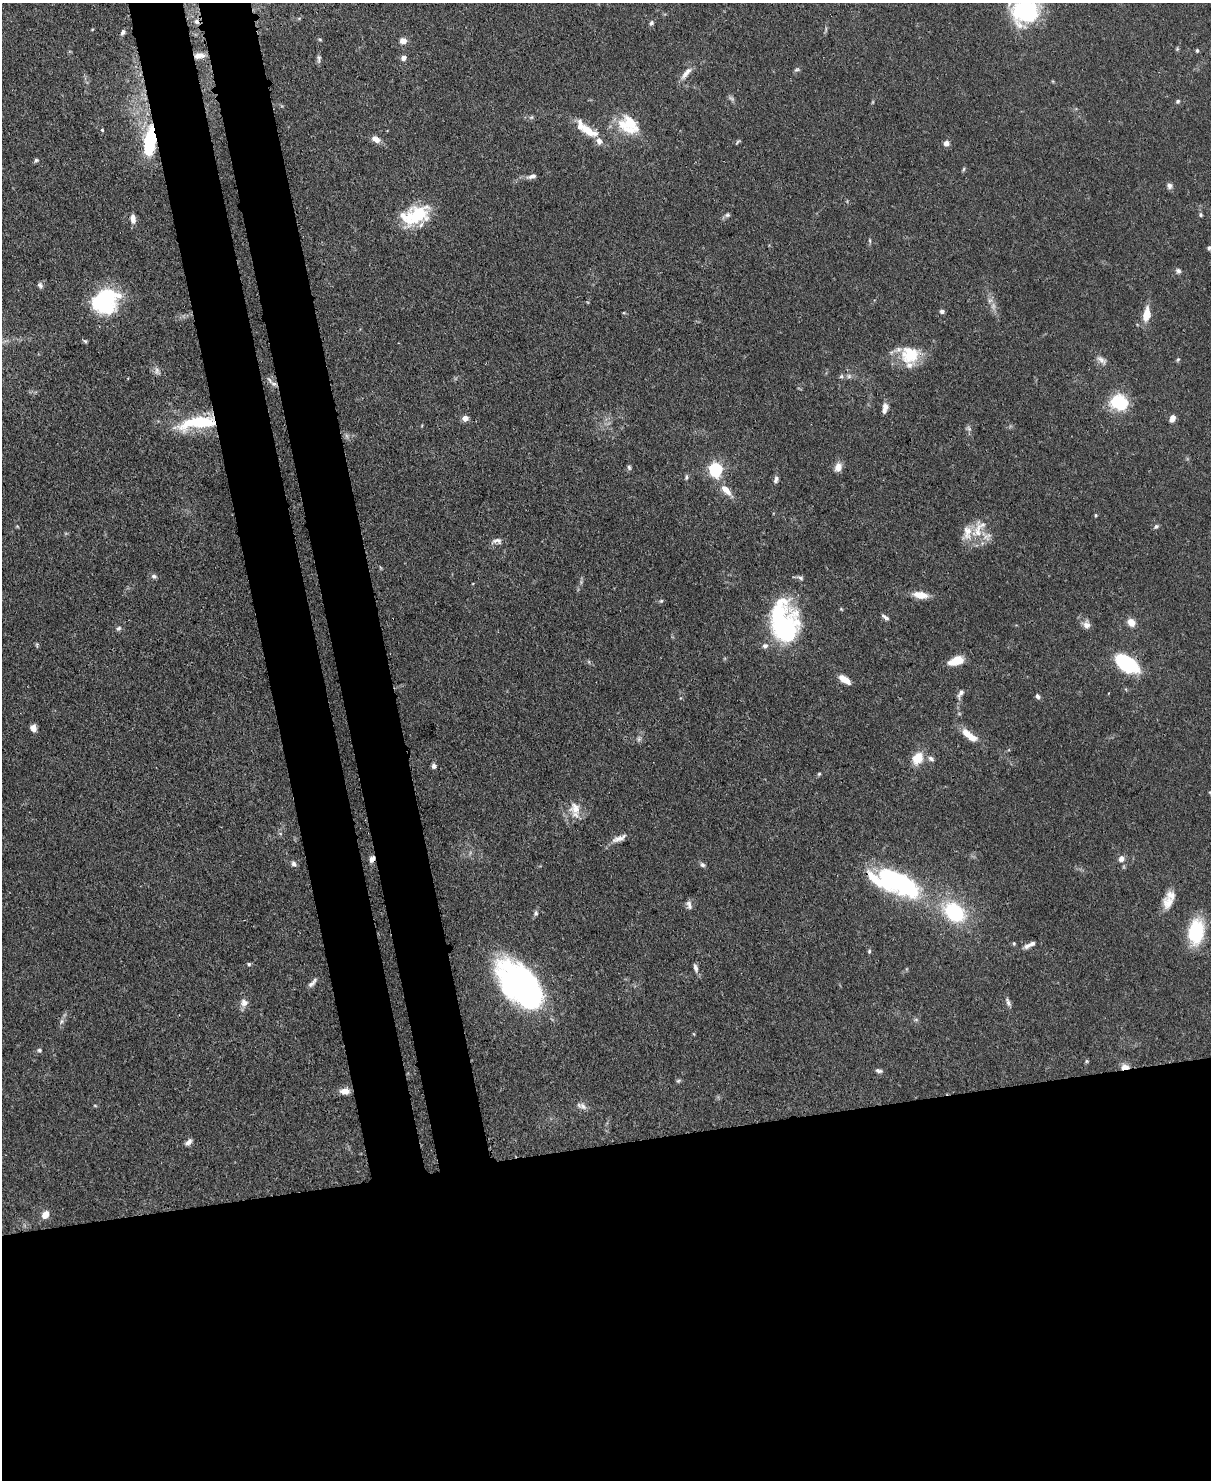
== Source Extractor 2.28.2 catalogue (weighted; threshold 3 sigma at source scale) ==
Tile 11 of 4 x 3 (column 3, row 3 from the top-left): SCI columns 2494-3702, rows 212-1689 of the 4988 x 4969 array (HDU 1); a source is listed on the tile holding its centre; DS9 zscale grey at full resolution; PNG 1213 x 1482 px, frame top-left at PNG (2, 3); no overlay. Shown black and unused: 30% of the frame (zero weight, under 3 of 4 exposures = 9% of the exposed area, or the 3 px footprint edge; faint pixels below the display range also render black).
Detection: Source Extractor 2.28.2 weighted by HDU 2 'WHT'; one run over the whole footprint, this tile lists its part. Background 0.0719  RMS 0.004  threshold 0.0181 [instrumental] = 3 sigma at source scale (4.5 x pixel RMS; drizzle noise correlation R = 1.50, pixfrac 1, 0.05/0.05 arcsec/px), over >= 5 px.
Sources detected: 138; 2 too faint to see at this stretch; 3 inside a brighter object's white glare — not listed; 14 inside a brighter listed object's ellipse — not listed separately; the other 119 listed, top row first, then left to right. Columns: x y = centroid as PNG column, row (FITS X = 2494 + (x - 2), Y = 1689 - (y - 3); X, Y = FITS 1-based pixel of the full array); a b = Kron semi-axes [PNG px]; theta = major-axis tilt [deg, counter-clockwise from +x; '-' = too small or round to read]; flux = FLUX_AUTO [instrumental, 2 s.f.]
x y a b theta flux
1025 11 31 29 18 41
196 21 9 6 -61 1.8
651 23 7 5 53 0.95
123 32 6 5 - 1.2
320 40 6 4 -2 0.45
403 41 8 7 - 2.8
1177 49 6 4 46 0.51
1197 50 5 4 - 0.71
199 55 14 7 7 3.2
403 58 6 5 - 2.1
319 59 12 5 89 1.2
797 70 8 4 18 0.77
686 73 22 7 51 3.1
1178 101 6 5 - 0.71
531 117 7 5 29 0.72
630 123 19 10 -44 11
102 130 3 3 - 0.73
588 131 26 10 -31 9.5
376 139 11 7 -29 2.8
149 142 30 11 84 28
737 142 7 3 54 0.57
946 143 7 6 - 2
36 160 6 5 - 0.77
964 169 6 4 87 0.56
532 176 13 6 17 1.9
1169 186 8 7 - 1.5
727 215 8 6 19 0.97
1201 215 6 5 - 0.62
415 216 33 19 28 21
133 218 11 6 -84 2.6
870 241 6 4 -72 0.51
1209 248 6 5 - 0.81
1178 271 7 6 - 1.1
40 285 8 6 -52 1.1
104 301 22 19 79 53
993 306 9 7 89 1.9
942 311 5 5 - 1.2
1146 314 17 8 80 6
85 341 5 5 - 0.66
910 354 24 22 7 15
1101 360 15 7 -36 2.1
1178 360 6 4 68 0.57
157 371 12 6 -72 1.5
849 376 7 6 - 1
269 380 12 5 -53 1.6
1119 402 17 14 -21 21
885 407 10 7 -73 2.1
465 418 7 7 - 2.2
1172 418 8 5 68 2.7
197 423 50 14 9 25
969 428 8 3 -45 0.74
629 467 7 5 -73 0.82
838 467 11 9 65 2.8
715 469 6 6 - 84
686 477 7 5 89 0.79
776 479 10 5 70 1.3
726 490 17 8 -47 4.8
1096 515 4 4 - 0.45
17 526 5 3 - 0.38
1156 526 7 5 39 0.87
978 531 30 14 81 8.7
497 541 14 7 4 1.9
154 576 8 6 -8 1.1
800 578 9 5 -18 1.1
920 595 15 7 -7 6.3
661 601 6 5 - 0.61
841 609 6 4 -58 0.39
885 617 10 4 -37 1.2
1131 622 10 8 -48 3.4
1086 625 11 9 -80 2.3
118 628 8 5 38 0.94
788 632 55 21 -90 48
37 645 6 4 -73 0.54
765 646 8 7 - 1.4
957 661 15 8 17 8.3
1127 664 19 10 -34 38
845 679 13 6 -34 4.8
961 693 13 6 59 1.6
1038 696 6 5 - 1
33 728 7 6 - 2.8
967 733 14 9 -50 4.7
639 739 7 5 47 1
917 758 13 10 56 8.1
931 759 9 6 -33 1.4
434 766 7 5 -63 1.2
819 774 6 4 44 0.54
575 808 17 16 - 6.2
619 838 22 7 22 3.1
372 859 7 6 - 2.2
1121 859 8 7 - 2.1
293 864 7 6 - 1.2
702 865 8 6 -36 1
897 882 58 25 -24 63
1168 903 18 15 83 5.2
689 905 12 6 -73 1.7
954 912 26 19 -39 29
536 913 8 5 82 0.94
1196 932 21 12 84 30
1014 943 5 4 - 0.57
1027 946 10 7 29 1.7
869 951 6 4 87 0.62
249 964 6 4 -17 0.67
695 968 12 5 -74 1.5
312 983 15 5 46 1.7
520 985 48 28 -46 140
1008 1002 12 5 -71 1.4
244 1003 11 10 - 2.5
916 1020 7 4 0 0.67
61 1021 8 5 71 1.2
39 1050 7 5 -24 0.82
1087 1061 5 4 - 0.53
1125 1067 9 6 -4 3.6
879 1071 9 5 -12 1.1
678 1081 7 4 18 0.66
345 1091 11 7 0 3.4
95 1106 5 3 - 0.45
582 1106 15 8 -20 2.2
188 1142 10 5 43 1.8
45 1215 7 6 - 4.8
Overlapping masked pixels (flux is a lower limit): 8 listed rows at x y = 196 21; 199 55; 149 142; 197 423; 1127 664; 372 859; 897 882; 1125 1067
Isophote crosses this tile's border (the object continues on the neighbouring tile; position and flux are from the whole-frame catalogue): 2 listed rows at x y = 1025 11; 1209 248